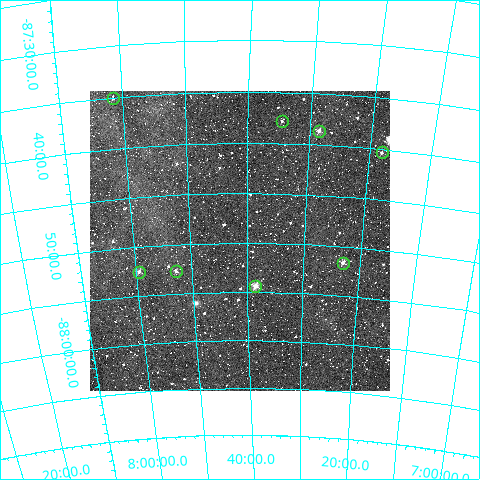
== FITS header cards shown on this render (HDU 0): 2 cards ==
NAXIS1  =                  300
NAXIS2  =                  300

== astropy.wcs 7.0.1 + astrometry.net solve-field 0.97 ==
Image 300 x 300 px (HDU 0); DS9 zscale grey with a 90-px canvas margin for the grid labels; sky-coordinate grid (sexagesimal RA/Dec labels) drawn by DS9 from the SOLVED WCS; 8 Tycho-2 reference stars matched to detected sources circled (green)
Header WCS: RA---TAN/DEC--TAN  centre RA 07:41:23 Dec -87:50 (115.35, -87.83 deg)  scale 6 arcsec/px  FOV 30.0' x 30.0'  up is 0 deg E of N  parity normal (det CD < 0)
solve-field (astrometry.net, Tycho-2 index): VERIFIED the header's WCS against the Tycho-2 star catalogue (verified at 2 index scales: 7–8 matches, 0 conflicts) and refined it, rather than solving blind
Solved WCS: RA---TAN-SIP/DEC--TAN-SIP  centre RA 07:41:15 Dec -87:50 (115.31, -87.83 deg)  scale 5.99 x 6.08 arcsec/px (non-square pixels)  FOV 30.0' x 30.4'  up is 0 deg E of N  parity normal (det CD < 0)
The solver's refit moves the header's centre by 8.3 arcsec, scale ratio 0.9987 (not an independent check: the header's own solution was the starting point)
Tycho-2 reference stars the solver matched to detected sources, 8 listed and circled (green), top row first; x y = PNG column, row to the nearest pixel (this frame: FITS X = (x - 90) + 1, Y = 300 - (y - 93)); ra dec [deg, ICRS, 3 dp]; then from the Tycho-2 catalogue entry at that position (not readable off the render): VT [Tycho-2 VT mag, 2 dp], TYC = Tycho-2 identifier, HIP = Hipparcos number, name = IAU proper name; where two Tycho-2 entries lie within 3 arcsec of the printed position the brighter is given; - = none
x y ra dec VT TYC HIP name
113 100 120.368 -87.585 12.35 9514-205-1 - -
282 123 113.639 -87.630 11.73 9501-1034-1 - -
319 133 112.131 -87.644 10.94 9501-1073-1 - -
382 154 109.511 -87.672 11.18 9501-1025-1 - -
343 265 110.737 -87.861 10.92 9501-945-1 - -
176 273 118.205 -87.878 11.37 9501-930-1 - -
139 274 119.873 -87.876 10.78 9501-990-1 - -
255 288 114.632 -87.906 9.68 9501-933-1 37199 -